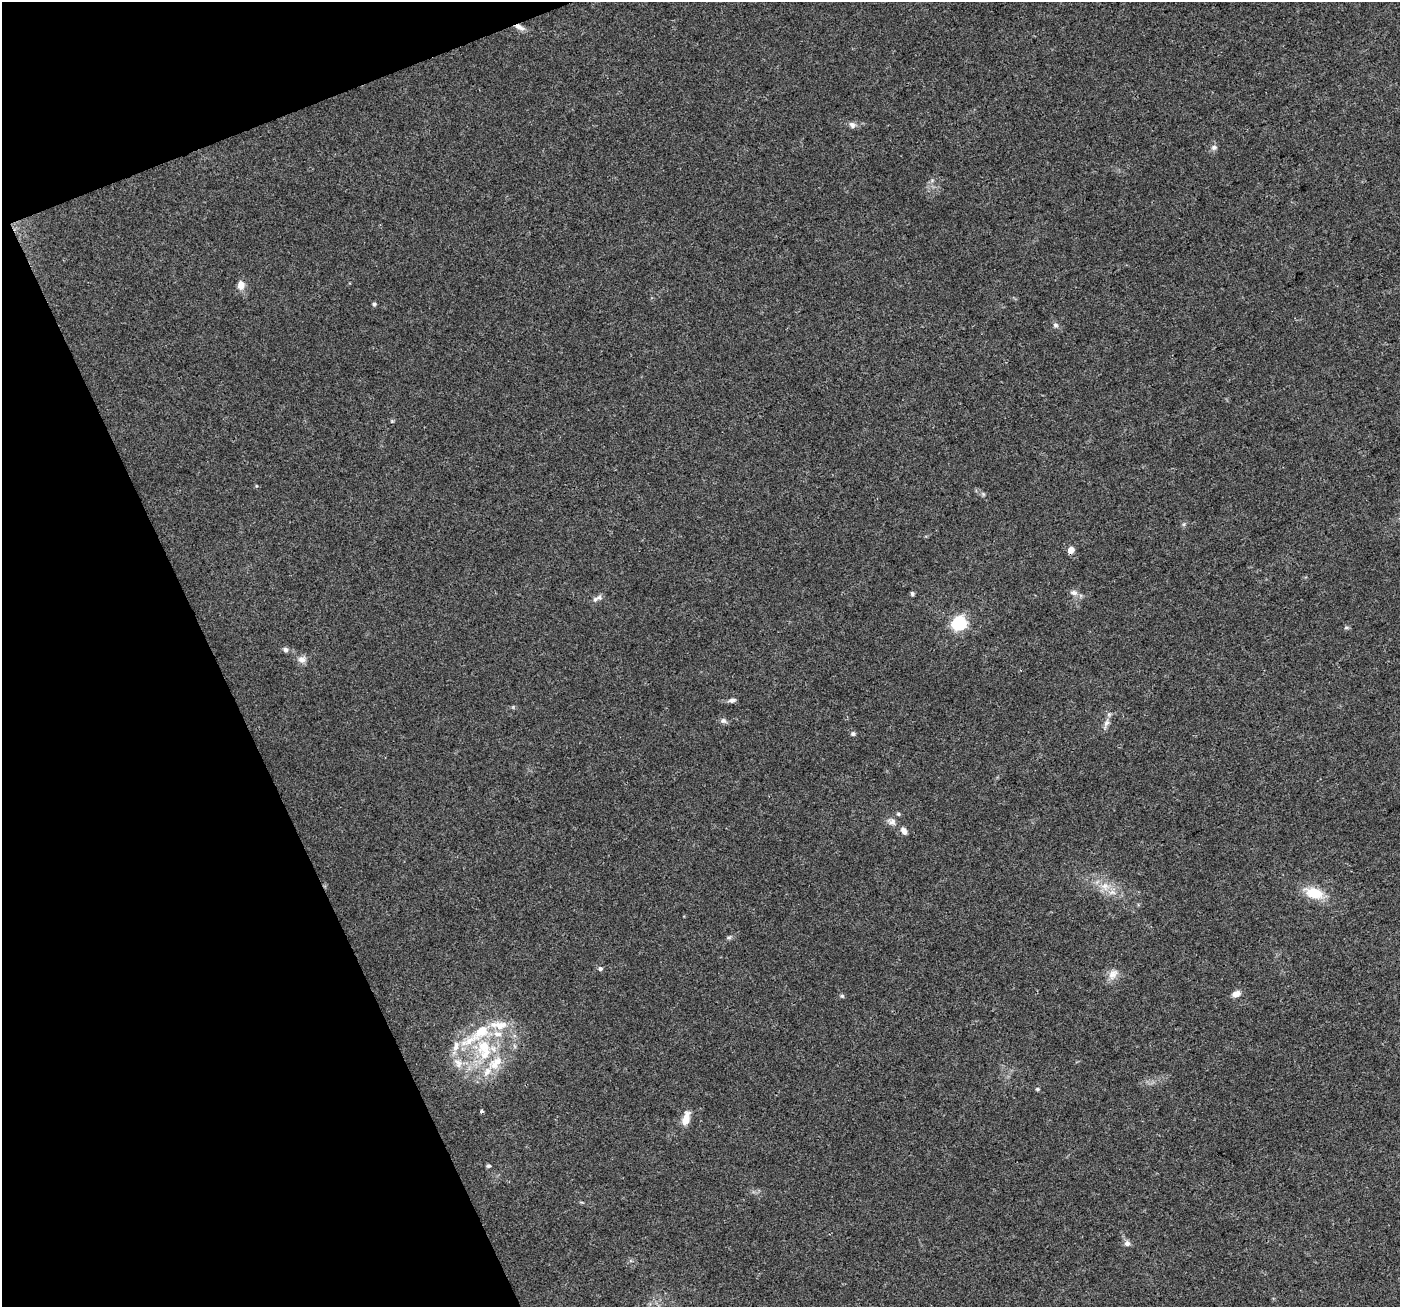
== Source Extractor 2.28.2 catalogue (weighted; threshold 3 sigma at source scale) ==
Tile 5 of 4 x 4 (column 1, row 2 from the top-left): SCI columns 3-1400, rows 2753-4057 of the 5594 x 5446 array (HDU 1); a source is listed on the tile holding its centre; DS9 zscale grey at full resolution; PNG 1402 x 1309 px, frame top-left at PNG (2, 2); no overlay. Shown black and unused: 19% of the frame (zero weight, under 3 of 4 exposures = <1% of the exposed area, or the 3 px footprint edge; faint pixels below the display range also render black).
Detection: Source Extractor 2.28.2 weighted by HDU 2 'WHT'; one run over the whole footprint, this tile lists its part. Background 0.0402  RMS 0.0038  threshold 0.0172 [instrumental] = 3 sigma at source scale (4.5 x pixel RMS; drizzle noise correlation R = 1.50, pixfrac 1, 0.0396/0.0396 arcsec/px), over >= 5 px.
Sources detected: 46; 7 inside a brighter listed object's ellipse — not listed separately; the other 39 listed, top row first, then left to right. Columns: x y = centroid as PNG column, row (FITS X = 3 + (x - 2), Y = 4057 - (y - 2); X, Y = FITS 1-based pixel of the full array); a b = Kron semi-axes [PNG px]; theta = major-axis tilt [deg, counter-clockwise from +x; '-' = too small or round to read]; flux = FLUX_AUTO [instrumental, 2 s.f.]
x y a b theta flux
519 27 15 6 -24 2.2
852 125 9 7 -33 1.4
1214 147 8 6 27 1.2
241 285 9 7 87 3.5
374 304 6 4 89 0.67
1055 325 7 6 - 0.98
983 494 6 5 - 0.66
1071 550 8 6 60 2.4
1074 593 12 7 -16 1.7
912 594 5 4 - 0.68
599 598 9 7 -1 1.4
959 623 6 6 - 76
1346 628 6 4 0 0.58
285 650 7 6 - 0.98
302 659 11 9 -3 2.1
732 700 8 5 9 1.3
723 720 9 6 19 1.1
1106 723 12 7 66 1.9
853 734 6 5 - 0.8
898 814 6 5 - 0.53
892 822 12 9 -17 2.1
904 831 9 6 -59 1.9
1105 886 13 11 -57 4.3
1314 893 21 12 -17 10
729 937 7 4 0 0.68
600 969 6 5 - 0.83
1113 974 15 10 41 3.2
1236 994 8 6 23 2.9
842 996 5 5 - 0.58
502 1025 14 10 24 4.3
456 1046 16 8 77 3.5
484 1046 25 20 45 17
458 1063 15 10 -60 4
495 1063 25 14 44 9.9
1037 1089 5 4 - 0.52
481 1111 4 3 - 0.65
686 1119 16 8 74 4.4
488 1166 6 5 - 0.63
1127 1243 8 7 - 1.4
Overlapping masked pixels (flux is a lower limit): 1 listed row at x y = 519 27